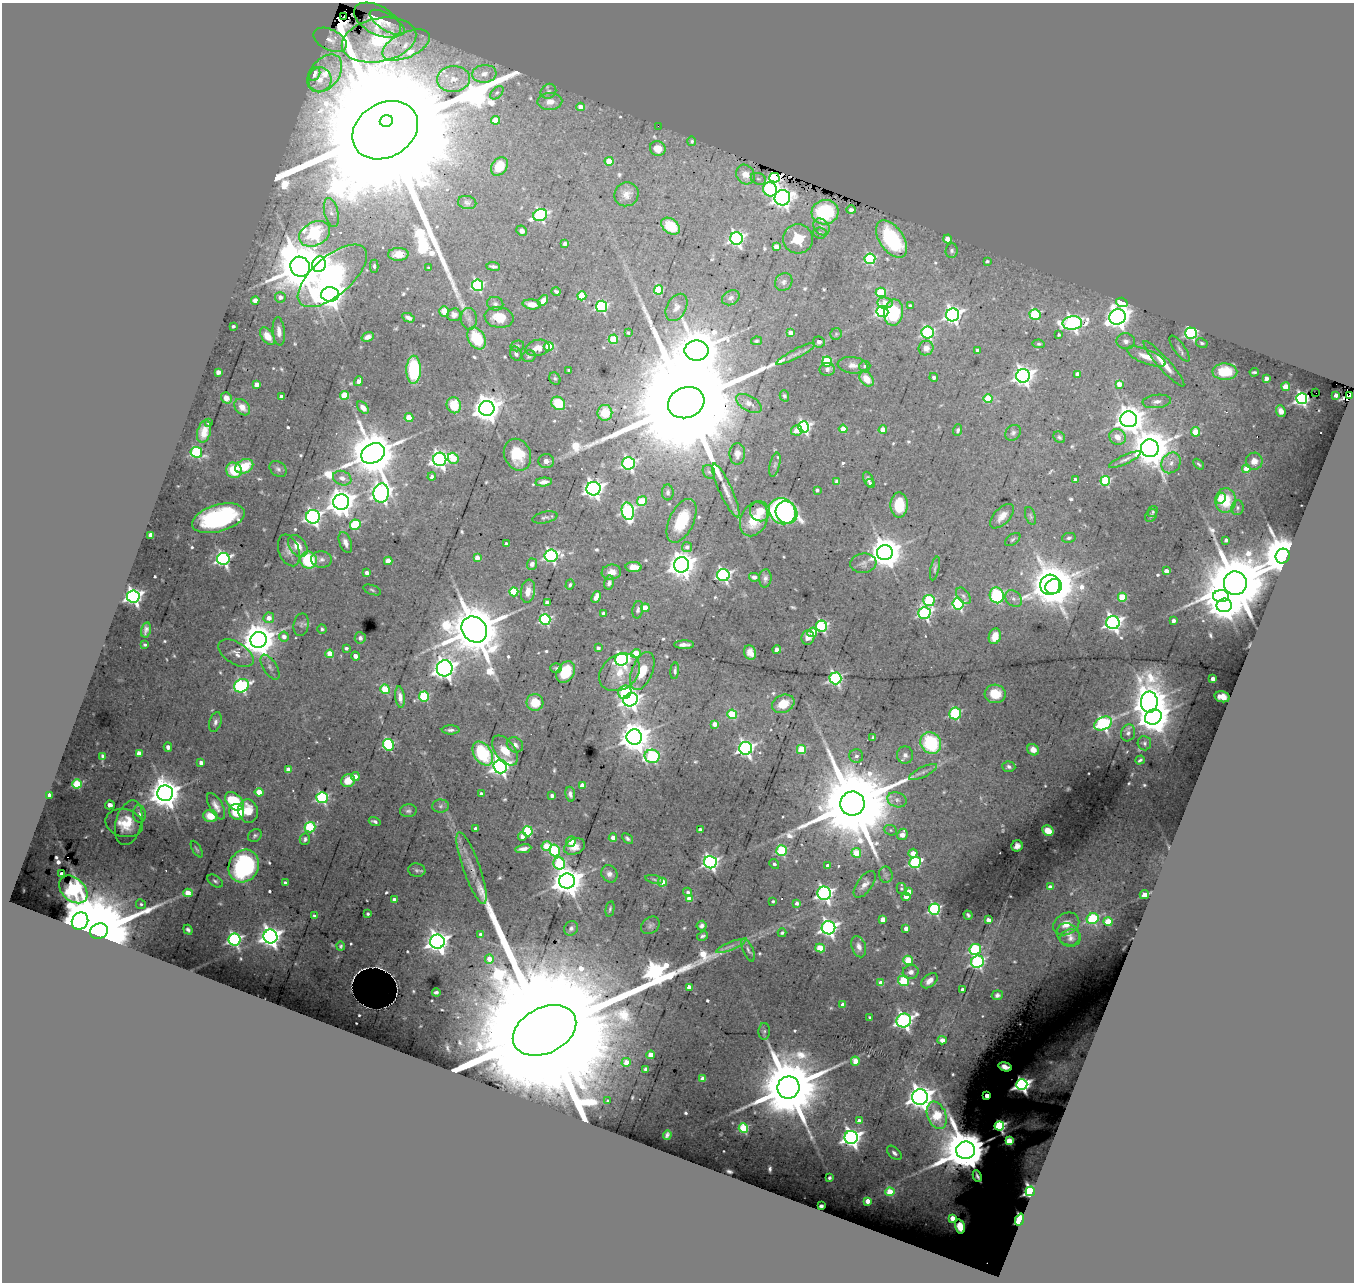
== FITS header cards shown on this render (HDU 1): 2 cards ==
NAXIS1  =                 1352
NAXIS2  =                 1280

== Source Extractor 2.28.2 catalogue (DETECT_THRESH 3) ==
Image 1352 x 1280 px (HDU 1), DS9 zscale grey, 1 PNG px = 1 image px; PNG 1356 x 1284 px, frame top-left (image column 1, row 1280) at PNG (2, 3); each listed source drawn as its Kron ellipse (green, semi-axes under 4 px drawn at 4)
Background 0.559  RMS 0.012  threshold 0.0358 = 3 sigma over >= 5 px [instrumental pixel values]
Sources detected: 632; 1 with non-positive FLUX_AUTO (blend fragments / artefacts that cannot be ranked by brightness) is neither listed nor drawn; of the other 631, the 500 brightest by FLUX_AUTO listed and drawn (131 fainter detections omitted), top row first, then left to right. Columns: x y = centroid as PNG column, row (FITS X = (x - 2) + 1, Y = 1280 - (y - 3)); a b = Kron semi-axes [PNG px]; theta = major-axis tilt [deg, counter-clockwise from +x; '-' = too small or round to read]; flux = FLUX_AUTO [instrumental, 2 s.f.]
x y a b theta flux
344 17 2 2 - 2.1
377 20 26 14 -29 3.1
387 23 20 8 -32 10
330 40 18 10 -26 8
379 40 38 21 12 75
406 45 25 12 25 22
325 73 21 14 51 21
314 74 7 5 62 5
484 74 12 9 6 7.3
453 79 16 13 6 16
320 80 12 11 - 10
548 91 8 7 - 2.4
497 93 8 5 44 1.7
550 102 12 8 3 7
581 107 4 4 - 11
495 120 4 4 - 19
386 121 7 5 16 4600
658 126 2 2 - 20
385 130 35 27 31 120000
692 141 4 4 - 1.6
658 148 8 7 - 8.5
609 161 4 4 - 18
499 166 10 7 56 12
745 174 10 9 - 12
774 178 5 5 - 190
758 179 8 5 -20 2.3
770 189 7 6 - 86
627 194 12 11 - 6.7
782 198 8 7 - 490
467 202 9 6 -14 2.4
851 210 5 4 - 2.2
825 212 13 12 - 60
331 213 15 7 -76 5.7
540 215 7 6 - 160
670 226 10 7 -37 25
821 227 9 7 -49 3.7
522 231 5 5 - 3.3
820 233 7 5 -6 1.5
315 234 16 11 28 160
736 238 6 6 - 230
798 239 15 14 - 18
891 239 21 12 -55 100
947 239 4 4 - 14
565 244 4 4 - 2.8
776 246 4 4 - 9.6
952 251 7 6 - 2.4
398 254 10 6 1 7.7
870 259 5 5 - 90
987 261 4 3 - 1.4
319 264 8 7 - 220
374 266 6 4 -90 1.7
493 266 7 3 -7 2.5
300 267 10 9 - 5600
429 268 3 3 - 1.4
332 276 42 19 41 240
784 282 9 8 - 3.2
477 285 6 5 - 120
659 290 5 4 - 39
556 291 4 3 - 1.9
881 292 5 4 - 45
330 294 9 7 3 1400
582 296 4 4 - 36
280 297 5 5 - 5.7
731 298 9 7 29 3.5
255 300 4 4 - 11
543 301 6 4 52 4.9
1122 302 6 4 -18 57
885 303 8 5 -7 11
495 304 8 6 -16 2.6
532 304 9 5 -7 6
910 305 4 3 - 2
601 306 5 5 - 130
676 307 14 9 62 6.3
444 311 5 5 - 14
882 311 6 5 - 160
894 312 13 9 81 41
1035 314 5 5 - 74
454 315 7 6 - 4.6
952 315 6 6 - 370
499 317 14 10 -10 17
1117 317 8 7 - 800
408 318 6 4 -26 3.1
469 319 11 8 -85 3.7
1072 323 10 7 4 300
233 326 4 3 - 1.4
279 331 14 6 -85 5.9
928 332 6 6 - 120
628 333 3 3 - 1.4
791 333 4 4 - 9.4
1191 333 6 5 - 140
836 334 6 5 - 1.4
1059 335 3 3 - 1.4
267 336 10 6 -53 11
368 337 6 4 19 4.6
476 338 12 8 -61 39
613 339 4 4 - 35
756 341 5 4 - 1.4
1126 341 9 8 - 3.9
819 342 6 5 - 2.5
1202 343 6 5 - 1.7
1039 344 6 4 -9 1.4
517 346 7 5 14 1.5
549 346 5 4 - 26
538 348 12 8 13 6.9
926 348 7 7 - 6.4
1179 348 15 5 -54 3.3
978 350 4 4 - 6
696 351 12 10 0 4500
516 354 7 5 -61 3.1
796 354 22 4 27 4.7
529 356 7 5 17 1.7
1146 356 20 7 -22 12
827 361 5 5 - 52
1164 364 30 6 -48 14
853 365 15 8 -6 5.6
865 366 5 5 - 2
827 369 7 6 - 3
413 370 14 7 88 68
568 370 3 3 - 1.4
218 372 4 4 - 6.4
1225 372 12 8 -1 27
1254 372 4 3 - 1.4
1077 374 4 4 - 9.7
1023 376 7 6 - 500
934 377 4 4 - 1.6
1266 378 4 3 - 6.7
555 379 6 5 - 1.5
867 379 8 6 -49 12
359 381 5 4 - 2.8
257 384 4 4 - 8.9
1119 384 4 4 - 12
1286 387 4 4 - 24
1316 393 2 2 - 21
345 395 4 4 - 34
1336 395 4 4 - 1.8
1349 395 4 3 - 140
784 396 6 4 -72 1.5
281 397 4 3 - 4.8
226 398 6 5 - 5.5
988 399 4 4 - 34
1302 399 5 5 - 220
1157 401 14 6 6 5.3
558 403 7 6 - 27
686 403 18 15 21 59000
749 403 14 7 -30 4.9
454 405 8 7 - 24
242 407 9 6 -48 6.1
363 408 7 4 -49 6.6
487 409 7 7 - 1200
1281 411 6 4 -66 4.1
605 413 8 7 - 18
409 417 4 4 - 25
1129 419 8 8 - 1200
208 423 4 3 - 3.4
804 427 6 5 - 210
843 429 4 4 - 18
797 430 5 5 - 8.1
883 430 4 4 - 16
958 430 6 4 70 2
204 432 11 6 74 9.6
1196 432 5 4 - 23
1013 433 9 7 43 2.5
1059 437 6 5 - 1.8
1118 437 8 7 - 9.8
1150 448 9 9 - 3000
196 452 6 5 - 91
373 453 12 9 28 5200
737 454 11 7 89 5.5
517 455 16 13 -67 26
453 458 6 5 - 25
440 459 6 6 - 420
1125 459 17 4 24 3.7
546 461 8 7 - 4.2
1254 461 8 8 - 5.5
629 463 6 6 - 170
1171 463 11 9 54 6.4
1199 464 6 3 -46 1.5
775 465 12 5 76 2.4
244 466 9 6 26 24
278 469 9 7 -38 2.9
1246 469 4 4 - 10
234 470 8 7 - 22
709 472 7 5 -59 1.8
432 477 4 4 - 4.2
342 478 9 7 -20 5.8
868 479 8 4 -66 2.9
1075 480 4 3 - 5.7
1105 481 5 5 - 71
544 482 8 4 5 4.4
837 482 4 4 - 8.1
870 483 4 3 - 2.6
593 489 7 7 - 500
726 490 29 6 -65 9.6
817 490 4 4 - 2.5
668 492 8 6 -87 2.7
381 493 9 7 85 460
1221 498 6 4 63 24
1225 500 12 10 84 28
642 501 5 4 - 36
341 502 8 7 - 1200
899 505 12 8 89 24
1237 508 7 6 - 2.3
628 511 9 6 -77 190
760 511 10 9 - 11
782 511 14 12 -43 210
1153 512 6 4 58 1.6
786 513 11 10 - 150
1002 516 15 8 46 7.7
1030 516 9 5 -72 1.7
1151 516 7 5 52 1.8
313 517 7 7 - 310
545 517 13 5 12 2.5
218 518 27 13 16 120
754 519 18 13 65 24
682 521 23 12 65 38
355 525 5 5 - 69
151 535 4 4 - 12
1069 538 7 5 12 1.9
1013 539 9 5 37 1.8
1226 540 4 3 - 2.8
345 543 11 6 -69 4.8
506 544 4 3 - 1.6
298 546 12 8 -54 12
687 547 5 5 - 4.1
289 550 16 10 -69 7
885 552 8 7 - 1800
551 556 6 6 - 210
1283 556 7 7 - 4800
477 558 4 4 - 10
223 559 6 6 - 240
321 559 10 8 -5 4.1
308 560 8 8 - 45
388 561 4 4 - 14
863 563 13 9 7 4.6
532 564 5 5 - 4
681 565 7 7 - 1100
633 567 8 5 -2 12
935 568 12 4 77 2
1166 571 4 4 - 9
611 572 10 7 8 6.7
367 573 4 4 - 6.8
723 575 6 6 - 240
754 577 5 4 - 3.9
765 578 9 6 85 3.6
609 583 7 4 80 2.9
1235 583 12 11 - 9900
570 585 5 4 - 1.5
1050 585 10 10 - 3200
1054 587 8 7 - 2300
372 590 9 4 -20 1.5
528 591 12 7 80 8.2
514 592 4 4 - 40
997 595 8 7 - 140
133 596 6 6 - 360
963 596 9 5 -52 2.4
1221 596 8 6 3 880
596 597 6 4 66 8.4
1122 597 4 4 - 39
1013 599 9 7 -44 3.5
929 601 5 5 - 76
547 603 4 4 - 5
958 604 5 5 - 110
1224 605 7 6 - 1300
645 608 4 4 - 19
638 610 9 5 79 2.5
604 613 4 3 - 4.7
924 613 6 6 - 180
269 618 5 5 - 7.7
545 619 5 5 - 120
1173 621 3 3 - 5
1113 623 7 6 - 380
301 625 11 7 78 2.9
821 626 5 5 - 140
322 629 5 4 - 2.4
146 630 8 5 77 3.3
474 630 14 11 -48 7900
812 632 5 4 - 18
284 636 5 5 - 6.6
995 636 8 6 73 10
360 638 6 5 - 3.6
808 638 7 6 - 5
259 640 8 8 - 2200
145 645 4 3 - 1.5
684 645 10 4 0 4
346 648 4 3 - 1.6
598 648 4 4 - 2.4
777 650 4 4 - 2.6
236 653 19 10 -32 8.2
636 653 5 4 - 23
750 653 7 6 - 9.1
330 654 4 4 - 23
355 656 5 4 - 2.6
622 659 6 6 - 200
270 667 14 6 -57 4.3
445 668 8 8 - 700
556 668 6 4 2 1.5
642 671 20 10 68 18
675 671 8 4 85 2.1
566 672 11 8 57 27
620 672 22 17 36 20
835 678 6 6 - 180
1213 679 4 3 - 8.1
242 686 7 6 - 160
385 689 5 4 - 41
625 692 7 6 - 81
995 694 10 9 - 18
424 696 5 5 - 61
400 697 11 5 -82 6
1222 697 8 5 -12 6.1
631 700 7 6 - 450
535 702 8 8 - 20
1149 702 10 8 89 1900
783 704 11 8 24 19
955 713 6 6 - 62
732 714 5 4 - 43
1153 717 8 7 - 1900
215 722 10 6 73 3.3
714 724 4 4 - 7.5
1103 724 9 6 26 210
451 730 9 4 1 2.5
1128 733 8 7 - 3.6
634 737 8 7 - 1700
873 738 4 3 - 1.9
931 743 11 9 -53 64
1144 743 7 6 - 2.2
389 745 6 5 - 130
515 745 8 7 - 5
168 747 4 4 - 2.3
746 748 6 6 - 310
801 749 4 4 - 40
1033 750 6 5 - 5.9
505 751 17 9 -54 14
139 753 4 4 - 9.5
483 754 13 8 -58 55
905 755 8 8 - 3.8
103 756 4 3 - 3.3
652 756 7 6 - 120
856 756 7 7 - 2.5
1140 760 5 3 - 1.5
201 763 4 4 - 5.9
500 767 7 7 - 400
1009 767 6 5 - 2.5
288 770 4 4 - 9.6
923 772 15 5 26 3.6
355 776 4 4 - 4.7
348 780 7 6 - 18
77 784 5 4 - 58
582 785 4 4 - 7.6
259 792 4 4 - 18
165 793 8 8 - 1800
481 794 4 3 - 3.6
570 794 7 5 -81 3.4
50 795 4 3 - 4.1
552 796 4 3 - 4.1
322 798 5 5 - 130
897 800 10 7 -19 3.7
234 801 11 7 -45 51
852 804 12 12 - 22000
110 805 5 4 - 2.8
216 806 14 6 -61 6.6
441 806 8 6 3 2.8
248 811 12 9 -75 16
408 811 8 6 7 2.4
237 812 8 7 - 46
139 814 9 6 -86 3.3
210 816 7 6 - 15
375 821 6 3 -18 2.1
124 823 19 14 -14 16
129 823 23 13 75 18
310 827 5 5 - 79
476 829 4 4 - 6.5
700 830 4 3 - 5.2
891 830 6 5 - 1.4
528 831 5 5 - 69
1048 831 6 5 - 13
902 834 6 5 - 7.1
255 836 7 5 35 2.1
522 837 4 4 - 4.2
613 838 4 4 - 6.9
627 838 6 4 -41 2.1
305 839 6 5 - 2
571 841 5 4 - 13
546 846 5 4 - 28
1017 846 6 5 - 3.3
575 847 11 7 24 7.8
197 849 9 3 -59 1.4
523 849 8 4 9 5.3
555 850 6 5 - 71
781 851 5 5 - 69
856 853 5 4 - 23
913 853 4 4 - 10
710 862 6 6 - 260
915 862 6 5 - 96
559 863 6 6 - 68
774 864 5 4 - 1.5
244 866 17 14 56 140
828 866 4 4 - 5.2
471 868 38 8 -71 12
417 870 8 6 -9 2.2
62 874 3 3 - 4.2
609 874 9 7 -56 4.3
886 875 8 6 -81 2.6
654 879 9 4 -12 1.5
215 881 8 5 -34 2.1
567 881 8 7 - 1700
662 882 4 4 - 16
285 883 4 3 - 3.3
865 884 15 7 54 5.9
1050 887 4 4 - 5.8
73 889 16 11 -43 220
901 889 5 5 - 1.5
909 891 4 4 - 9.7
688 892 4 4 - 2.6
188 893 4 4 - 18
824 893 7 6 - 320
1144 895 5 4 - 16
906 897 4 4 - 10
689 898 4 4 - 16
394 900 4 3 - 4.9
773 901 4 3 - 1.4
797 903 4 4 - 4.2
141 904 5 5 - 1.4
610 909 7 3 77 1.5
934 909 5 5 - 140
368 914 3 3 - 1.8
968 915 4 3 - 1.7
315 916 4 4 - 4.3
883 919 4 4 - 17
1092 919 6 5 - 67
988 920 4 3 - 7.9
80 921 9 8 - 3000
1108 922 4 4 - 36
1066 924 14 10 30 9.4
650 925 10 7 38 2.9
702 926 5 5 - 3.2
571 928 8 6 52 2.9
828 928 7 6 - 350
906 929 4 4 - 7.2
188 930 5 3 - 2.1
99 931 9 7 23 23000
782 933 4 3 - 1.7
480 934 4 3 - 2
1068 934 12 10 -37 6
270 936 7 7 - 570
702 936 6 4 28 1.9
1070 938 10 8 14 4.5
235 940 6 6 - 200
437 942 7 7 - 680
341 946 4 3 - 1.5
731 946 15 4 22 4.1
859 947 11 7 -72 5.8
820 948 5 4 - 31
975 949 6 5 - 93
748 950 12 5 -68 2.7
489 959 5 4 - 17
908 960 5 4 - 46
977 962 6 6 - 150
911 972 8 7 - 5.6
904 981 6 5 - 64
929 981 9 6 41 6.8
881 983 4 4 - 16
689 987 4 4 - 11
962 989 4 3 - 3.1
436 992 4 3 - 1.8
997 995 5 5 - 2.9
843 1005 4 4 - 10
870 1017 4 3 - 1.4
904 1021 7 6 - 330
545 1030 33 23 26 150000
764 1031 8 5 87 2.1
942 1040 4 4 - 4.9
651 1055 4 4 - 14
855 1061 4 4 - 21
626 1062 4 4 - 12
1005 1067 7 4 -17 4.5
646 1069 4 3 - 2
703 1079 4 4 - 12
1022 1085 6 5 - 370
788 1087 11 11 - 13000
987 1095 3 3 - 15
920 1097 8 7 - 1000
608 1101 3 3 - 1.5
937 1115 14 9 -69 72
859 1121 4 4 - 8.9
999 1126 5 4 - 180
743 1128 5 4 - 69
667 1135 4 3 - 1.4
851 1137 6 6 - 480
1009 1141 4 4 - 42
966 1150 9 8 - 8100
894 1153 9 5 -45 3.1
977 1176 6 2 -64 1.4
830 1178 3 3 - 1.6
1030 1191 5 4 - 330
890 1192 5 4 - 35
868 1201 4 4 - 17
821 1206 4 3 - 2
952 1218 4 4 - 14
1020 1220 6 4 68 50
960 1226 7 5 -74 5.7
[131 fainter detections neither listed nor drawn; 1 non-positive-flux detection neither listed nor drawn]